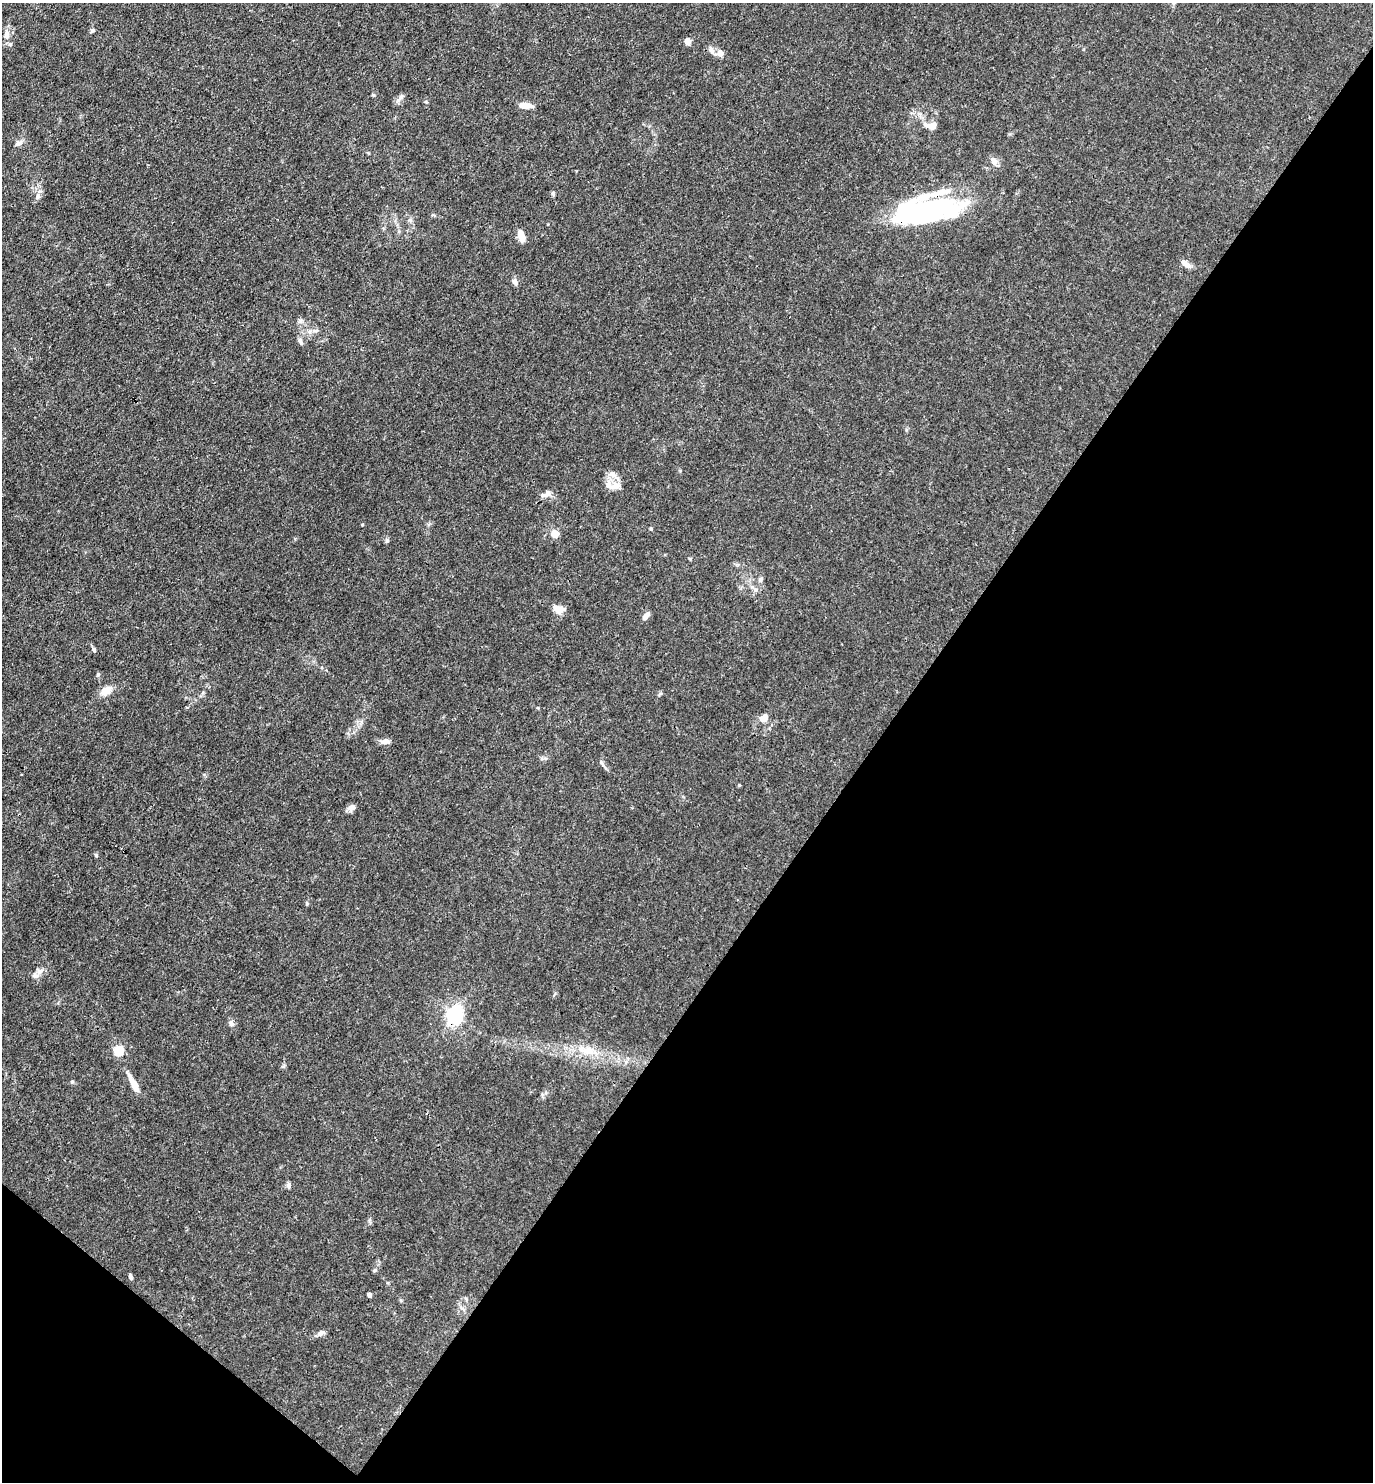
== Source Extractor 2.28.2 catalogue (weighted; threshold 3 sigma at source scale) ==
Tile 15 of 4 x 4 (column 3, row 4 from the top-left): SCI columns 3034-4404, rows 1-1480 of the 5925 x 5919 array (HDU 1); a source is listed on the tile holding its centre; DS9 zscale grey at full resolution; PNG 1375 x 1484 px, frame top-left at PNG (2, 3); no overlay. Shown black and unused: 39% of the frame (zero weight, under 3 of 4 exposures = <1% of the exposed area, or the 3 px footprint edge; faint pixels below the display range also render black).
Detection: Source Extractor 2.28.2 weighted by HDU 2 'WHT'; one run over the whole footprint, this tile lists its part. Background 0.0243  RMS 0.0028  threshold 0.0126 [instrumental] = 3 sigma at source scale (4.5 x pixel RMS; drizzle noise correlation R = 1.50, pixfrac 1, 0.05/0.05 arcsec/px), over >= 5 px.
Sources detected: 49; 2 inside a brighter object's white glare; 1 long thin detection or spike segment (spike, bleed or trail) — not listed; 1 inside a brighter listed object's ellipse — not listed separately; the other 45 listed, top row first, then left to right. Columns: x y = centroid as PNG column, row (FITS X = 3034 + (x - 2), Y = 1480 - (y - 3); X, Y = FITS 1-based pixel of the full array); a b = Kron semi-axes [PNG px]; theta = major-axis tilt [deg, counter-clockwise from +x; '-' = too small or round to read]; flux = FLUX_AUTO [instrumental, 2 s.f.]
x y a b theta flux
92 30 7 5 49 0.47
6 34 14 8 78 2
687 41 7 6 - 1.9
711 50 11 6 -62 1.2
720 54 9 8 - 1.4
400 98 13 6 48 1
524 106 16 6 -4 2.5
931 126 13 7 -5 2.6
19 143 10 6 33 1
994 161 13 5 -56 1.1
553 193 7 5 70 0.44
38 196 7 6 - 0.81
927 211 58 33 10 33
521 236 14 8 -68 2.1
1185 263 14 6 -40 1.6
515 282 10 6 -68 0.87
315 331 7 4 18 0.59
300 341 9 5 -71 0.83
612 474 12 8 -36 1.7
614 486 17 8 16 2.2
544 495 14 6 -1 1.3
651 529 5 4 - 0.33
555 534 5 5 - 6
760 579 7 5 88 0.61
558 609 14 9 -29 2.4
646 616 10 6 49 1.3
94 649 7 5 -46 0.52
98 675 6 5 - 0.42
106 691 15 9 38 2.7
764 718 12 9 31 2
385 741 11 6 7 1.3
601 762 8 4 -60 0.56
351 807 10 8 32 1.1
96 855 5 4 - 0.33
35 976 13 6 14 1.3
455 1015 7 6 - 63
231 1023 8 6 -42 1
118 1051 8 8 - 6.7
586 1051 26 10 -18 5.3
133 1083 29 7 -63 3.5
289 1185 7 6 - 0.82
374 1270 6 5 - 0.38
130 1277 7 4 -68 0.53
369 1295 5 4 - 0.8
320 1333 10 7 36 1
Overlapping masked pixels (flux is a lower limit): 1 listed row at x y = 455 1015
Unlisted compact peaks at least as high as the median listed source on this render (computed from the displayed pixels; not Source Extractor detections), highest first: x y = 387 540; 739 785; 72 1082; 307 904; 373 95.